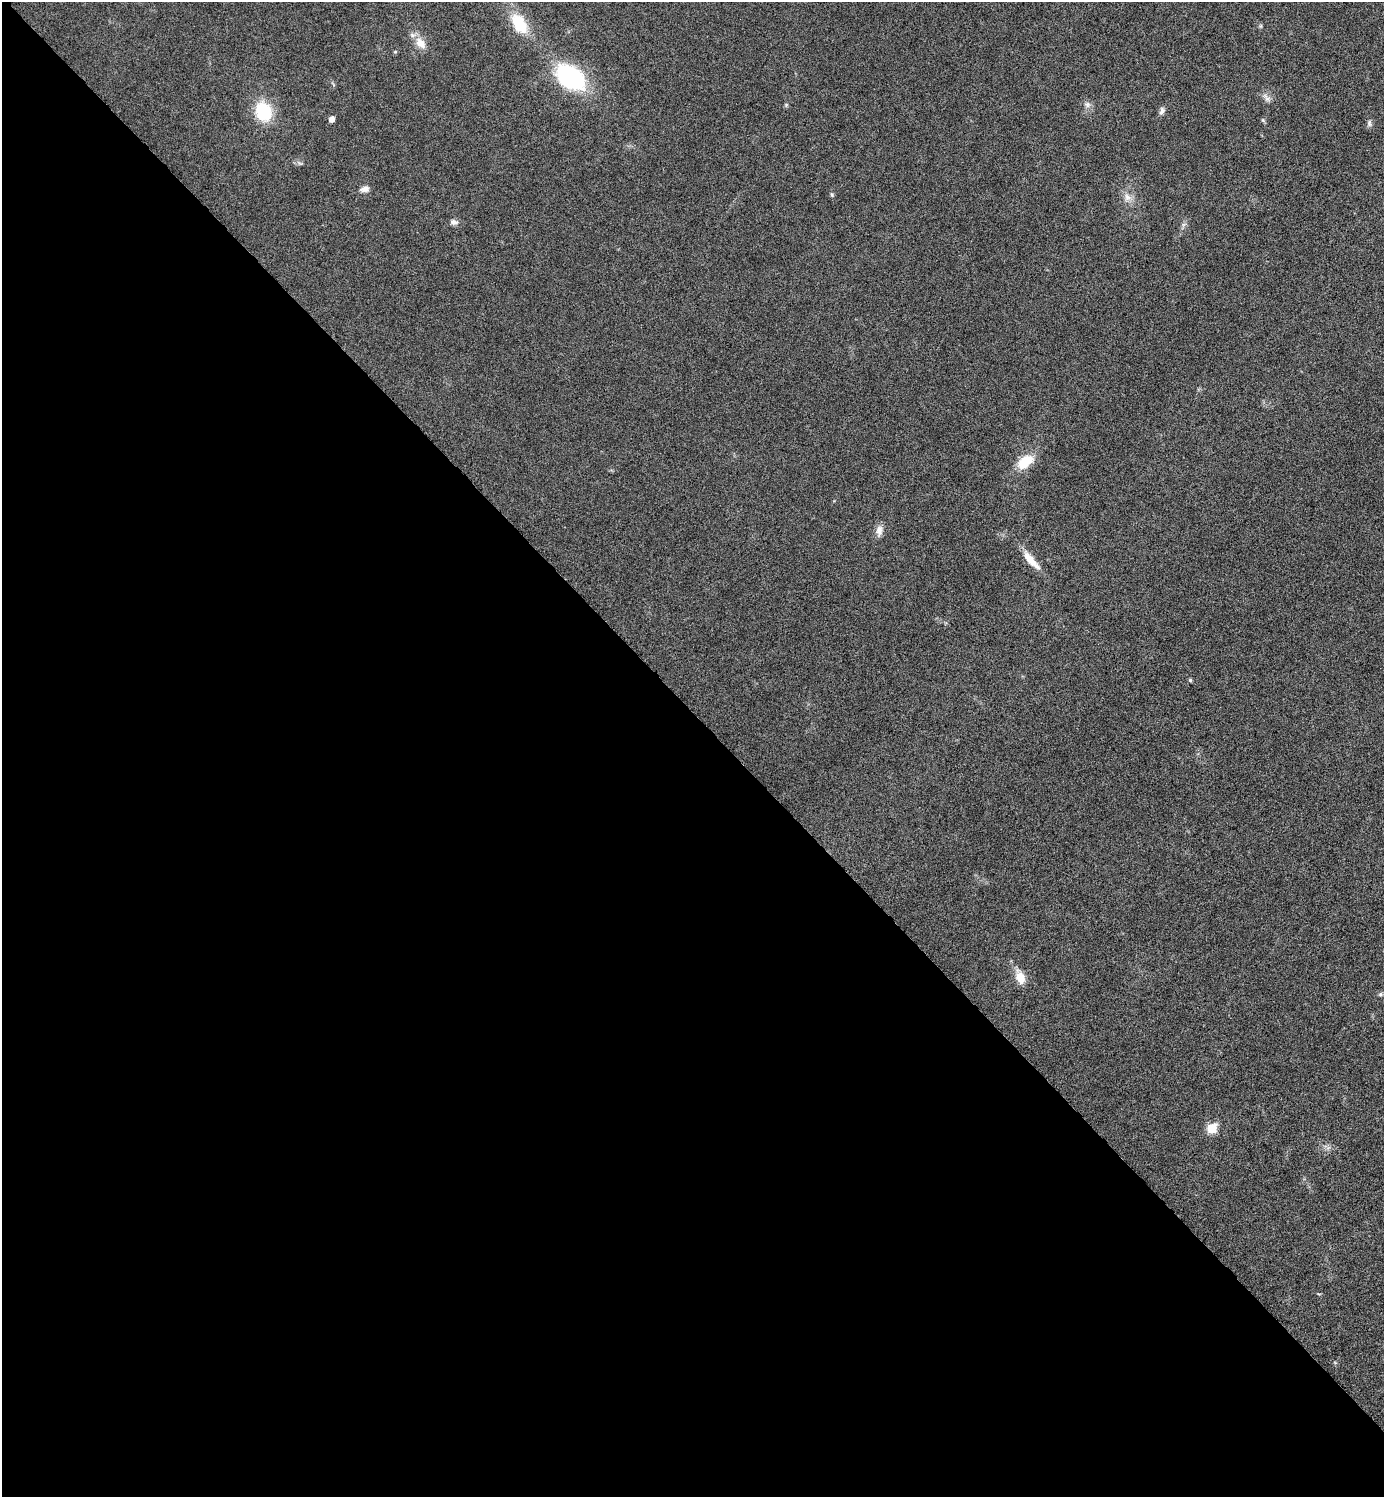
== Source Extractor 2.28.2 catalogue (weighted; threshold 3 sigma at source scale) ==
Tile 9 of 4 x 4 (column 1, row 3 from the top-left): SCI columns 160-1541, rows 1501-2995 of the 5987 x 5987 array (HDU 1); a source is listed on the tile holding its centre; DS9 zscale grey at full resolution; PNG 1386 x 1499 px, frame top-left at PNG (2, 2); no overlay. Shown black and unused: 52% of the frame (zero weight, under 4 of 8 exposures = <1% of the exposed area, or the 3 px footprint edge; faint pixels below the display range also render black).
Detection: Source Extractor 2.28.2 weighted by HDU 2 'WHT'; one run over the whole footprint, this tile lists its part. Background 0.0326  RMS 0.0037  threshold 0.0151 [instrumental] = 3 sigma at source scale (4.09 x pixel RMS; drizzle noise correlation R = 1.36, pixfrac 0.8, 0.05/0.05 arcsec/px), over >= 5 px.
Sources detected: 21; all 21 listed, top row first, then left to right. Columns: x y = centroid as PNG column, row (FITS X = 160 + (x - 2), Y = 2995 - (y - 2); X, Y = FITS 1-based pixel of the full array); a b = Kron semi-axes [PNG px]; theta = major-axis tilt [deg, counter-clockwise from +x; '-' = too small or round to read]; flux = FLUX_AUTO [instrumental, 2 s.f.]
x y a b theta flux
519 23 27 14 -58 11
421 43 16 11 -46 3.9
570 78 26 17 -29 49
1267 98 14 5 -56 1.3
1087 104 8 6 -89 1.2
786 105 5 5 - 0.43
1162 111 10 6 72 1.2
263 112 17 13 -65 17
331 119 5 4 - 2.3
1369 123 9 5 -87 0.89
365 189 11 7 11 1.6
832 195 6 4 -47 0.43
1127 197 11 8 -72 2.2
453 222 10 7 -10 1.3
1025 462 21 12 37 8.1
879 530 14 8 88 2.3
1031 560 30 8 -48 4.9
1190 680 5 5 - 0.52
1020 978 16 10 -70 4.3
1380 994 6 5 - 0.61
1212 1128 6 6 - 14